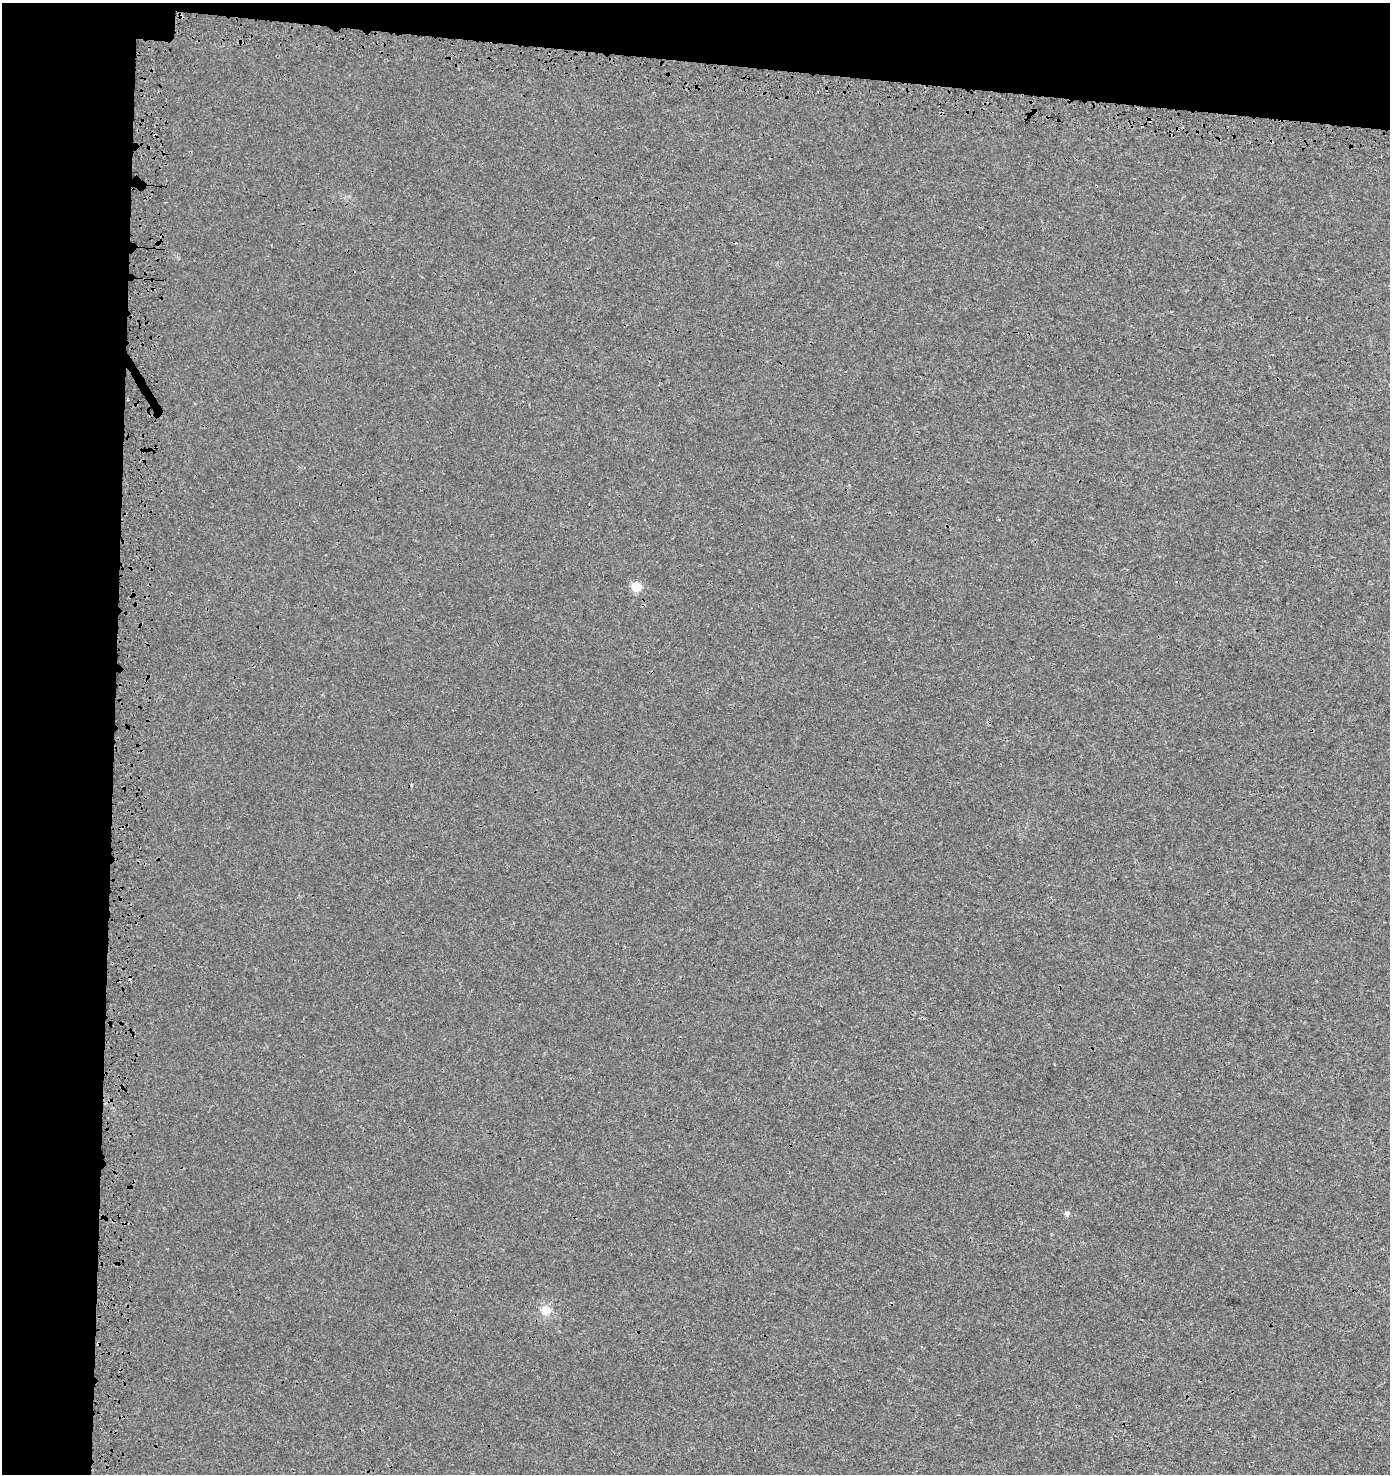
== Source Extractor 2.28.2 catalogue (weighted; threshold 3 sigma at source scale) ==
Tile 1 of 3 x 3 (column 1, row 1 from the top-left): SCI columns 328-1715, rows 3055-4526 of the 4870 x 4628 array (HDU 1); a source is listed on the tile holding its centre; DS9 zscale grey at full resolution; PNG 1392 x 1476 px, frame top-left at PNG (2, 3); no overlay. Shown black and unused: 12% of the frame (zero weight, under 3 of 4 exposures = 9% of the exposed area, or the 3 px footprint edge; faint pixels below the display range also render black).
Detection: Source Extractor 2.28.2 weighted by HDU 2 'WHT'; one run over the whole footprint, this tile lists its part. Background 0.00235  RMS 0.0026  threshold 0.0115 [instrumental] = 3 sigma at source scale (4.5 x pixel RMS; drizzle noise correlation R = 1.50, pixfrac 1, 0.0396/0.0396 arcsec/px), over >= 5 px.
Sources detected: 4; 1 cosmic-ray / hot-pixel residue — not listed; the other 3 listed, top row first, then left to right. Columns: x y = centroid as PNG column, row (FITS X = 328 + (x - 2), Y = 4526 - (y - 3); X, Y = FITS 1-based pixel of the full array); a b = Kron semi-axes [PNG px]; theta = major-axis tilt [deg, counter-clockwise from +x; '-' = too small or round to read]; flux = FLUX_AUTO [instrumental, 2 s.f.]
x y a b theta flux
636 587 5 5 - 11
1067 1213 6 5 - 0.76
546 1310 11 10 - 2.6